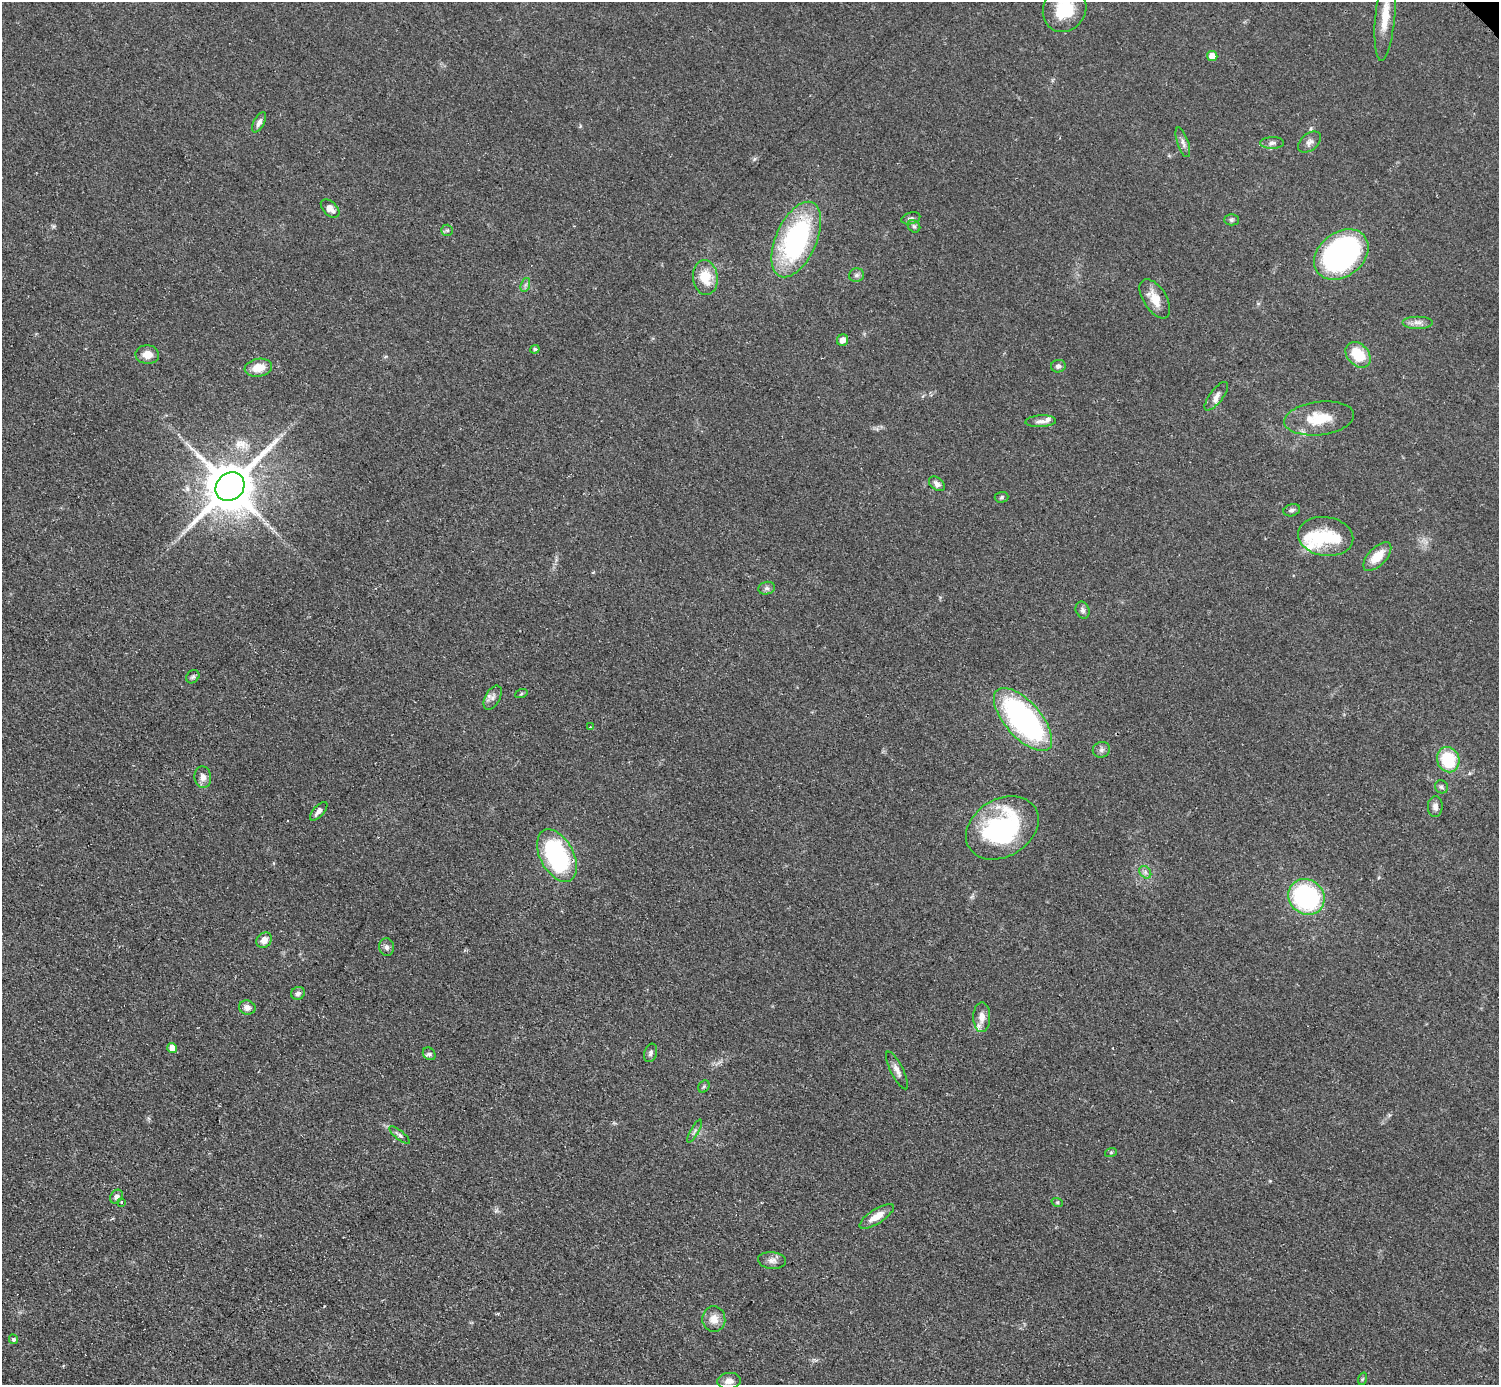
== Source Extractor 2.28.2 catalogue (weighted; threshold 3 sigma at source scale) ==
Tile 7 of 4 x 4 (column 3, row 2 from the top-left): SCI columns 2999-4495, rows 3073-4455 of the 5993 x 5993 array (HDU 1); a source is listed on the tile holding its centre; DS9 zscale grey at full resolution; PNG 1501 x 1387 px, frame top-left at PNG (2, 2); each listed source drawn as its Kron ellipse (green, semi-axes under 4 px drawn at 4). Shown black and unused: <1% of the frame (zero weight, under 2 of 3 exposures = <1% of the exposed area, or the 3 px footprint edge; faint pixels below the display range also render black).
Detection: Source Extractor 2.28.2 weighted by HDU 2 'WHT'; one run over the whole footprint, this tile lists its part. Background 0.0509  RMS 0.0071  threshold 0.0321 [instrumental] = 3 sigma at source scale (4.5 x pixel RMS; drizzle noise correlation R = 1.50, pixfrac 1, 0.05/0.05 arcsec/px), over >= 5 px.
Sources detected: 78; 1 inside a brighter object's white glare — neither listed nor drawn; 4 inside a brighter listed object's ellipse — not listed separately; the other 73 listed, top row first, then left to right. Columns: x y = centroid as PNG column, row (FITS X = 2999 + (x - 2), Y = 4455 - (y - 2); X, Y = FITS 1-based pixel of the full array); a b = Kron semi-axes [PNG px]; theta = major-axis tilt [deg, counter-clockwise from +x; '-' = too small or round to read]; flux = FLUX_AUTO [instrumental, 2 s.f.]
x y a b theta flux
1065 9 23 21 59 26
1385 16 45 10 85 18
1212 56 5 5 - 7.7
259 122 11 5 61 3
1183 142 15 5 -71 3
1310 142 13 8 40 3.7
1272 143 12 6 1 2.7
330 208 11 7 -45 5.1
911 218 10 5 15 2.1
1231 220 7 5 -1 1.5
914 226 7 5 -43 1.5
447 230 6 5 - 1.3
796 239 40 20 66 120
1341 255 30 22 38 170
856 275 7 6 - 2.2
705 277 17 12 -84 16
525 285 7 4 71 1.6
1155 299 22 11 -57 11
1417 322 15 6 0 4.3
843 340 6 5 - 4.3
535 349 5 4 - 1.4
147 355 12 9 -3 7.4
1358 355 14 10 -46 20
1058 366 7 6 - 2.3
258 368 14 9 9 10
1216 396 17 6 53 4.4
1319 418 35 16 7 23
1041 421 15 6 3 3.4
937 484 9 6 -37 2.9
230 487 15 13 44 3600
1002 497 7 5 4 1.4
1292 510 8 6 17 2.1
1326 536 28 19 -9 26
1377 557 18 9 46 14
767 588 8 6 13 2.3
1083 610 9 6 -66 2.4
193 677 7 6 - 1.6
521 694 6 4 19 0.94
493 698 13 7 61 3.8
1023 719 39 18 -48 160
590 727 3 3 - 0.76
1101 750 9 7 21 2.4
1448 760 13 11 -68 31
203 777 11 8 -82 4.2
1441 787 7 6 - 1.8
1435 807 10 7 88 3.5
319 811 11 5 48 3.2
1002 828 39 28 31 98
557 856 28 16 -62 110
1145 872 7 5 -47 1.9
1306 897 19 17 -41 100
264 940 8 7 - 5
387 947 9 7 -83 2.5
298 993 7 6 - 2.5
247 1008 8 7 - 4.2
982 1017 15 8 -90 5.8
172 1048 5 5 - 5.9
651 1053 9 6 72 2.1
429 1054 7 5 -43 1.6
897 1070 21 6 -63 4.7
704 1086 6 5 - 1.3
695 1131 13 4 60 2
399 1135 12 4 -38 1.9
1111 1152 6 4 19 0.88
116 1197 7 5 51 2.6
121 1202 3 3 - 1.1
1057 1202 6 3 -18 0.86
877 1216 20 7 32 8
772 1260 14 8 -5 4.2
714 1319 12 11 - 7.3
13 1339 5 4 - 2.4
1362 1379 6 4 70 0.87
729 1381 12 8 6 4.5
Isophote crosses this tile's border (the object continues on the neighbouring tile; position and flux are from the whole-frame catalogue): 2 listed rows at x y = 1065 9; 1385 16